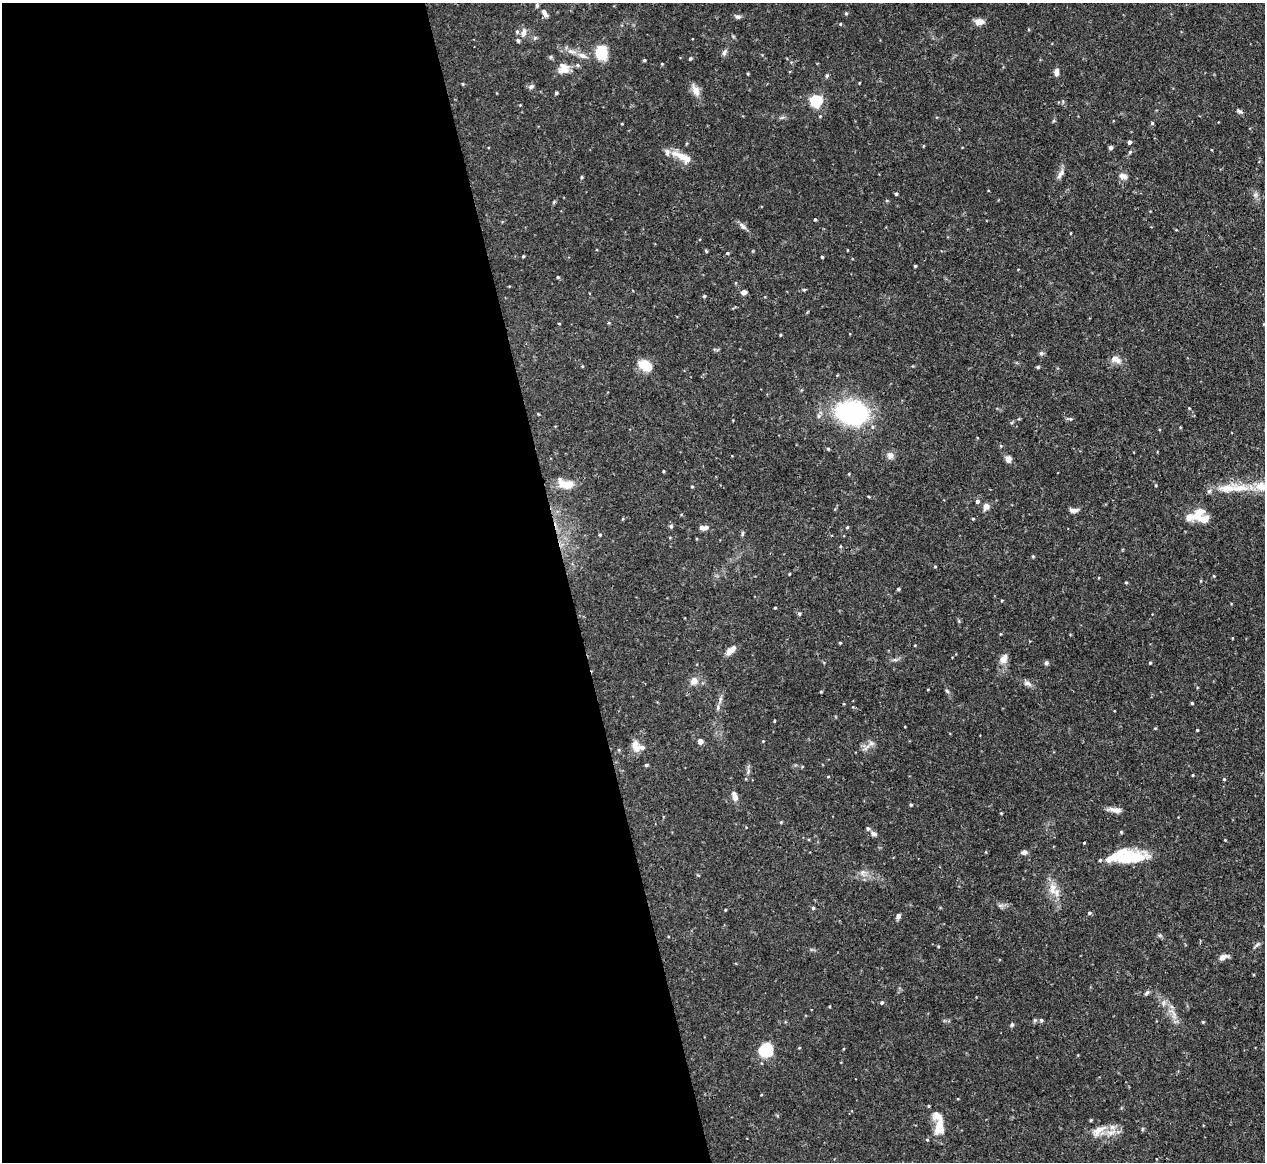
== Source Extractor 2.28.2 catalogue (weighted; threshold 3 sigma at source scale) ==
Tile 9 of 4 x 4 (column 1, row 3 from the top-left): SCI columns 9-1271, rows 1306-2465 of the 5067 x 5049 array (HDU 1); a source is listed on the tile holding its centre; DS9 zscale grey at full resolution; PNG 1267 x 1164 px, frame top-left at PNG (2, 3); no overlay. Shown black and unused: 45% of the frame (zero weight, under 3 of 4 exposures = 1% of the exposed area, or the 3 px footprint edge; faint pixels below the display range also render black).
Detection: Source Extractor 2.28.2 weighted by HDU 2 'WHT'; one run over the whole footprint, this tile lists its part. Background 0.0736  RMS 0.0041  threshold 0.0184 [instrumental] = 3 sigma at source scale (4.5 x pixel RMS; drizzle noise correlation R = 1.50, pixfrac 1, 0.05/0.05 arcsec/px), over >= 5 px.
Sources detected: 142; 11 inside a brighter listed object's ellipse — not listed separately; the other 131 listed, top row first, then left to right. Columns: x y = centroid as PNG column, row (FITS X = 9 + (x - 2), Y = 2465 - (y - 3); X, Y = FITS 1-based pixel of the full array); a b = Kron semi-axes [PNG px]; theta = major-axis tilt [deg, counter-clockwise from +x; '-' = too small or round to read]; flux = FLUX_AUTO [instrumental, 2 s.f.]
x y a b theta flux
544 13 14 7 -62 1.9
846 13 5 4 - 0.51
738 17 9 5 -1 1
979 22 10 7 5 3.1
840 24 4 3 - 0.31
524 32 12 7 75 2
601 52 11 8 -76 17
724 52 9 5 65 1.1
582 56 12 7 -21 2.4
690 58 5 3 - 0.49
644 60 4 3 - 0.48
662 64 4 3 - 0.35
578 65 6 5 - 0.75
564 69 13 12 - 4.4
1056 72 8 5 86 2.2
748 74 5 3 - 0.36
827 76 6 4 89 0.55
463 84 5 3 - 0.38
531 86 7 6 - 1.1
695 90 16 9 -65 3.2
556 93 3 3 - 0.57
816 101 5 5 - 53
1239 111 7 5 -17 0.82
1152 123 5 4 - 0.42
622 124 4 2 - 0.3
1129 142 4 4 - 1.1
923 146 4 3 - 0.34
1110 147 4 4 - 1.1
682 157 31 9 -27 6.5
1061 174 16 6 55 1.9
1123 176 11 7 -18 1.9
582 177 4 3 - 0.48
896 194 4 4 - 0.63
1255 195 7 5 45 0.92
815 219 3 2 - 0.5
743 226 11 5 -51 1.4
727 253 5 4 - 0.51
523 256 3 3 - 0.45
822 257 3 3 - 0.54
915 266 3 3 - 0.44
558 277 4 4 - 0.46
804 290 6 3 19 0.43
744 292 5 5 - 2.2
704 296 5 4 - 0.46
609 323 5 3 - 0.38
780 335 4 3 - 0.35
1041 353 7 5 3 0.81
1115 359 12 8 -20 3
645 365 16 10 -30 7.3
1038 367 4 3 - 0.65
1189 408 4 3 - 0.3
852 413 19 14 -8 93
1071 419 6 5 - 0.62
828 449 4 4 - 0.45
890 455 10 8 -81 1.9
1008 459 8 7 - 1.9
663 471 4 3 - 0.34
565 484 21 11 -15 6.1
692 487 4 3 - 0.42
1240 488 29 9 4 8.7
1209 491 6 6 - 0.87
869 497 4 3 - 0.36
977 501 5 5 - 1
986 506 9 7 67 2.2
1074 510 12 5 3 1.7
1189 517 32 9 33 4.6
973 519 4 3 - 0.4
1204 519 17 12 -76 4.8
671 526 5 5 - 0.69
847 527 4 3 - 0.43
704 528 12 6 3 1.9
742 533 7 3 82 0.61
600 535 5 4 - 0.5
935 566 4 3 - 0.35
789 574 4 2 - 0.32
1126 582 4 3 - 0.44
898 589 4 4 - 0.51
1002 600 4 2 - 0.36
775 608 3 2 - 0.37
799 614 5 4 - 0.6
840 643 3 3 - 0.39
730 651 13 6 43 3.1
1004 658 14 8 59 2.8
1046 663 6 5 - 0.83
1150 663 4 3 - 0.46
694 681 9 9 - 2.9
1027 683 13 6 -20 1.6
947 691 7 4 -45 0.63
821 692 3 3 - 0.34
720 699 9 4 77 1.1
1192 703 3 3 - 0.49
774 721 4 2 - 0.31
1197 730 3 3 - 0.35
700 741 4 4 - 3.1
763 741 3 3 - 0.3
636 747 16 10 -72 3.7
866 748 14 4 45 1.7
646 765 5 4 - 0.59
1193 775 4 3 - 0.29
828 777 5 3 - 0.34
1224 779 4 4 - 0.47
735 796 11 6 -73 2.6
911 805 4 3 - 0.5
1115 810 16 6 -10 2.5
1001 813 3 3 - 0.32
781 822 4 4 - 0.42
1121 832 4 4 - 0.46
874 834 8 6 -32 1.2
1225 840 3 3 - 0.29
1084 843 3 3 - 0.3
1024 852 6 5 - 1.7
1130 857 40 14 6 17
1052 889 17 10 90 4.7
813 908 4 4 - 0.59
725 910 4 3 - 0.32
1089 913 5 4 - 0.67
898 916 6 4 65 1.4
1257 944 9 3 45 0.78
1222 957 10 6 26 2.3
1147 993 8 5 45 0.79
882 1002 5 5 - 0.74
1172 1012 15 4 -40 2.1
1041 1020 5 5 - 0.7
1203 1022 4 3 - 0.38
1012 1025 5 5 - 0.7
766 1051 14 13 - 14
929 1106 4 3 - 0.39
1091 1120 4 3 - 0.41
939 1127 22 13 89 6.8
1098 1130 21 10 36 4.5
927 1140 5 4 - 0.42
Overlapping masked pixels (flux is a lower limit): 1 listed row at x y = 1130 857